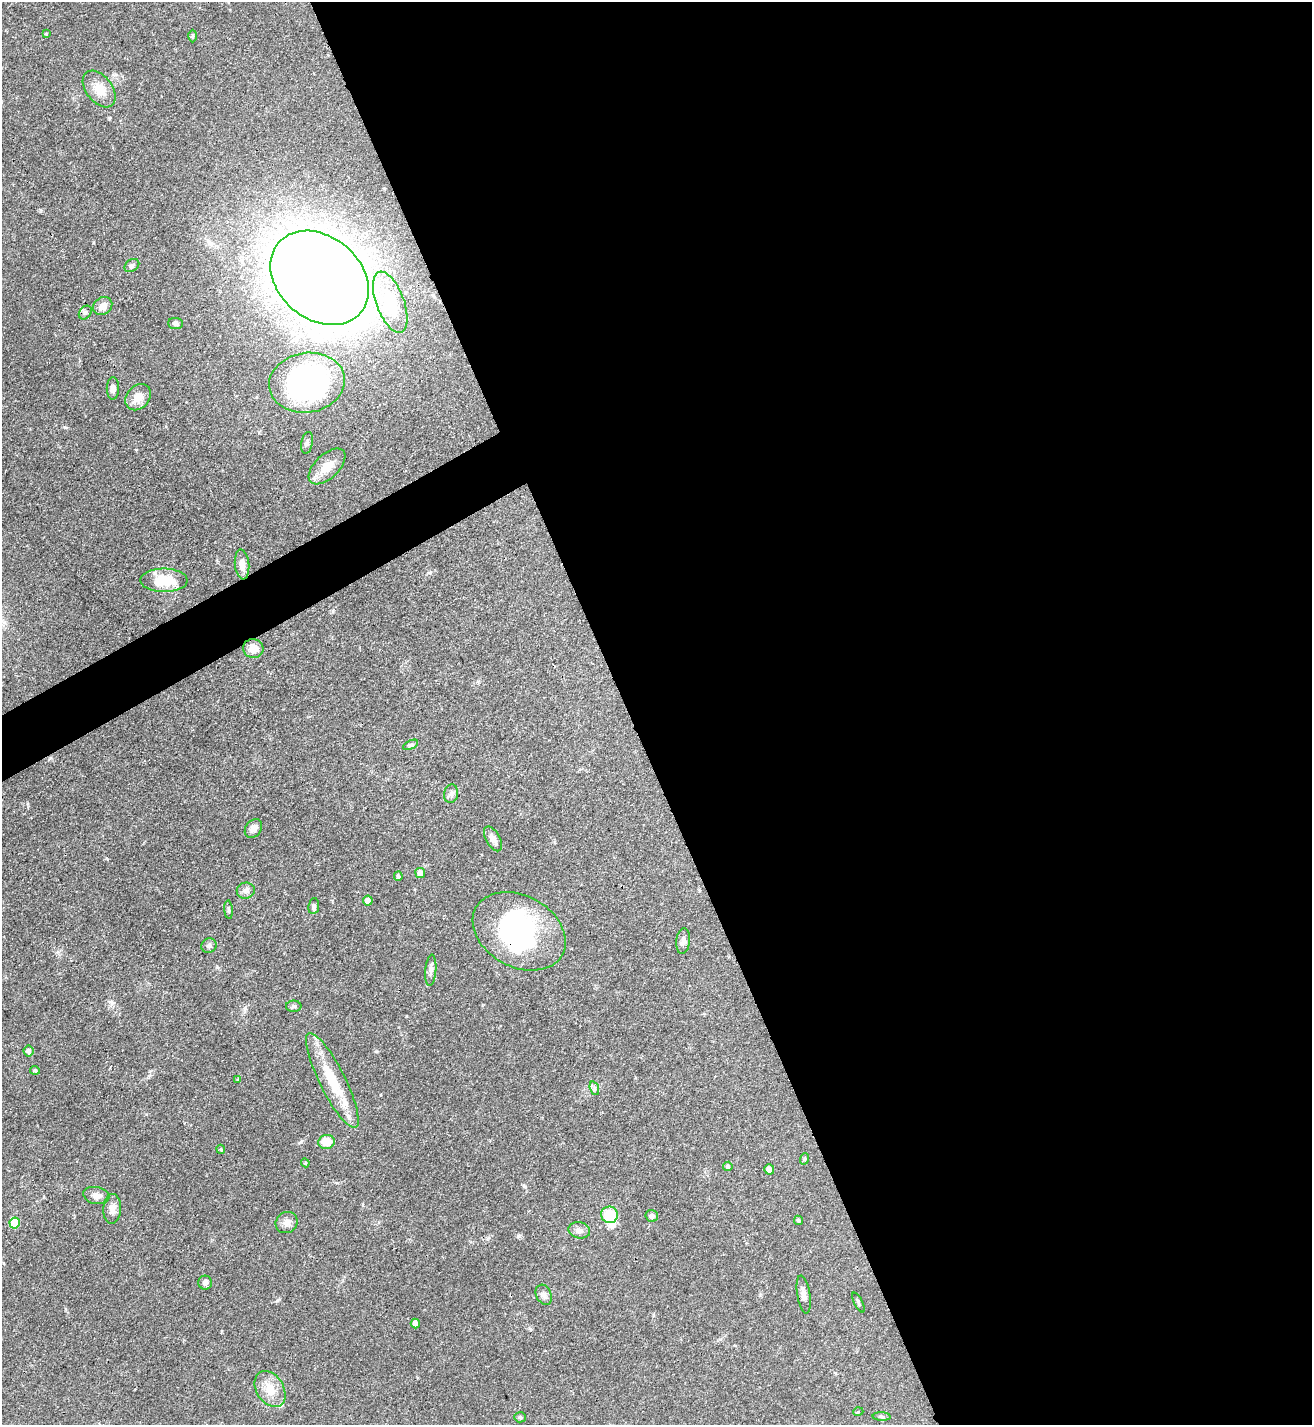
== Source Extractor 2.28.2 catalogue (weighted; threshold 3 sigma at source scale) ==
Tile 8 of 4 x 4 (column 4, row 2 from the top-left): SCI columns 4089-5398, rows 2851-4273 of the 5688 x 5698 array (HDU 1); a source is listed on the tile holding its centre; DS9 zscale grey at full resolution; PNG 1314 x 1427 px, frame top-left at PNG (2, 2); each listed source drawn as its Kron ellipse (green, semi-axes under 4 px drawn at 4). Shown black and unused: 54% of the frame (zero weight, under 3 of 4 exposures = <1% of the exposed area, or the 3 px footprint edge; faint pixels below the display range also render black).
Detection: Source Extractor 2.28.2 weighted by HDU 2 'WHT'; one run over the whole footprint, this tile lists its part. Background 0.0609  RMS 0.0039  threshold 0.0177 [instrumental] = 3 sigma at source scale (4.5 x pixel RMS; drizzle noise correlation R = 1.50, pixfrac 1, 0.05/0.05 arcsec/px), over >= 5 px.
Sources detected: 66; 4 inside a brighter object's white glare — neither listed nor drawn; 2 inside a brighter listed object's ellipse — not listed separately; the other 60 listed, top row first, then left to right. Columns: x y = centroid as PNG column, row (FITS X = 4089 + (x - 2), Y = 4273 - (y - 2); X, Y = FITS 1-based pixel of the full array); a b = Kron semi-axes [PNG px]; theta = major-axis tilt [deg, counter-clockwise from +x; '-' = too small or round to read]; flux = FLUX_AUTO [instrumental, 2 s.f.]
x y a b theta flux
46 34 4 3 - 0.42
193 36 6 4 88 0.6
99 89 21 13 -52 5.7
132 265 8 6 33 1.3
319 278 54 41 -41 1200
390 302 32 14 -70 17
103 306 10 8 34 3.1
85 312 7 5 54 1.1
175 323 7 5 -5 1.1
307 383 38 30 9 100
113 388 11 6 90 2.4
138 397 14 11 47 5.2
307 443 11 5 79 1.1
327 466 23 12 44 7.1
242 564 15 7 -84 3.3
164 580 23 11 0 11
253 648 10 9 - 4.4
410 745 8 4 26 0.64
451 794 9 7 81 1.4
253 828 10 7 53 2.7
493 839 14 7 -60 2.5
420 873 5 5 - 3
398 876 5 4 - 0.87
246 891 9 8 - 1.9
368 901 5 5 - 2.8
314 906 8 5 83 1
229 910 9 4 -85 0.61
519 931 49 35 -29 47
683 941 13 7 84 1.6
209 945 8 7 - 1.1
431 970 16 5 85 1.8
294 1006 8 5 0 0.86
29 1051 5 5 - 1.5
35 1070 5 4 - 0.8
238 1079 4 3 - 0.4
332 1081 53 13 -63 16
594 1088 7 4 -71 0.85
326 1142 8 7 - 6.7
221 1149 5 3 - 0.53
804 1159 6 4 70 0.46
305 1163 4 4 - 0.49
728 1166 4 4 - 0.91
769 1169 5 5 - 2.3
96 1195 13 8 -11 2.5
112 1209 15 9 88 2.6
609 1215 8 8 - 12
652 1216 6 6 - 1.3
799 1220 5 4 - 0.79
287 1222 11 10 - 2.4
15 1223 5 5 - 14
579 1230 11 8 -14 1.8
205 1283 7 7 - 1.4
804 1294 19 6 -81 2.4
544 1295 10 7 -64 1.5
858 1303 11 3 -63 0.59
415 1324 5 4 - 2.1
270 1389 19 13 -58 6.4
858 1412 5 3 - 0.34
520 1417 6 5 - 0.75
881 1417 9 4 -2 0.71
Overlapping masked pixels (flux is a lower limit): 2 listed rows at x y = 319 278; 519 931
Unlisted compact peaks at least as high as the median listed source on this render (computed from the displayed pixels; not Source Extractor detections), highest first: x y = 65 427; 518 1236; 245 1008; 277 1301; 112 1003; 106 858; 109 118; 524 1186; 333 611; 530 1329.